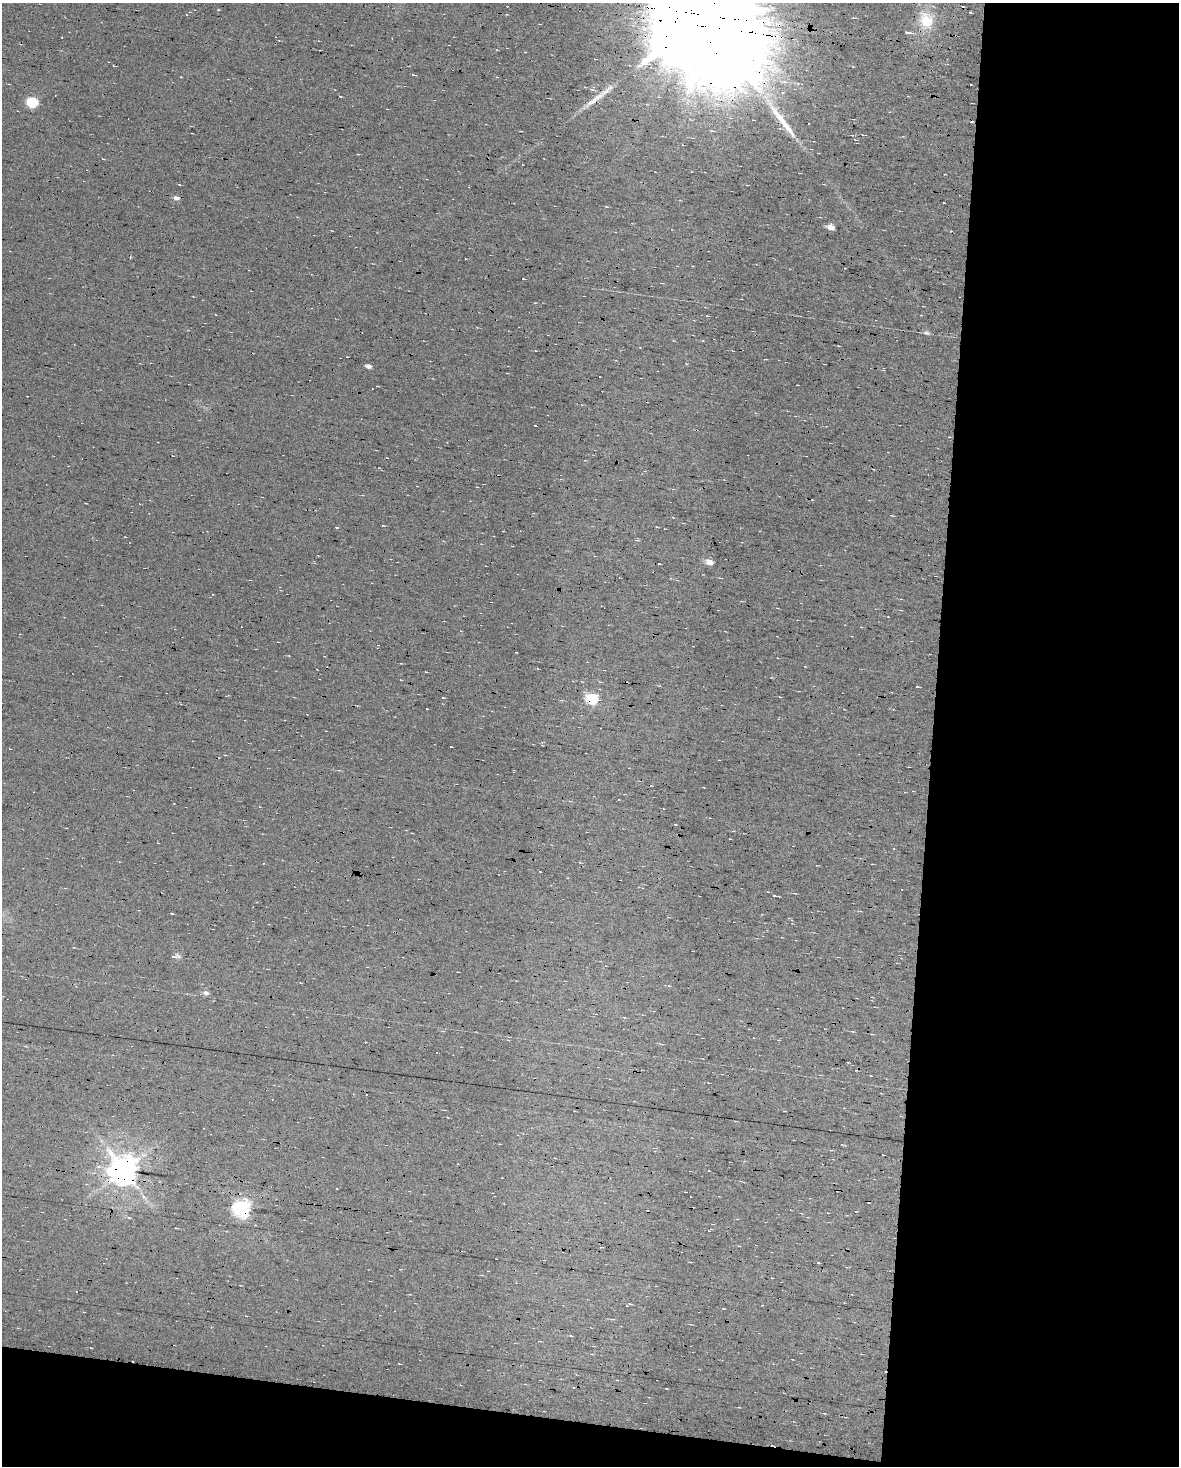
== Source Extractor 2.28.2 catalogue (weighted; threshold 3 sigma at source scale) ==
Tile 6 of 2 x 3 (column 2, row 3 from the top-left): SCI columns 1397-2573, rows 1-1464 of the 2822 x 4392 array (HDU 1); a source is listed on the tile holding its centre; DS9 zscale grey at full resolution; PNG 1181 x 1468 px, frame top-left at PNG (2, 3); no overlay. Shown black and unused: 24% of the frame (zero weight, under 7 of 13 exposures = <1% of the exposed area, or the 3 px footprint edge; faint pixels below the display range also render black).
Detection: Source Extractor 2.28.2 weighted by HDU 2 'WHT'; one run over the whole footprint, this tile lists its part. Background 0.0194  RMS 0.007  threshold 0.0287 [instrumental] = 3 sigma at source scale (4.09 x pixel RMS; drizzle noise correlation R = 1.36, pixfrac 0.8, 0.0396/0.0396 arcsec/px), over >= 5 px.
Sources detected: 83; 35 cosmic-ray / hot-pixel residue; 2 long thin detections or spike segments (spike, bleed or trail) — not listed; the other 46 listed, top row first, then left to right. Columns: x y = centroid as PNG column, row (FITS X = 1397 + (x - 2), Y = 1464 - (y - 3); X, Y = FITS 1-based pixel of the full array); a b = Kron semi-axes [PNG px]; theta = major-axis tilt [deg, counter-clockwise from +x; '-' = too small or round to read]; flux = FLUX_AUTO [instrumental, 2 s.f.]
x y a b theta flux
970 12 4 3 - 0.59
704 17 41 24 -12 55000
926 21 22 19 -64 18
907 32 9 3 -7 2.2
62 37 2 2 - 0.39
413 75 4 2 - 0.92
181 77 3 2 - 0.42
340 96 3 2 - 0.48
32 102 6 5 - 51
103 159 3 2 - 0.65
176 198 6 5 - 2.5
830 227 5 4 - 7
661 283 4 3 - 0.48
187 330 3 3 - 0.55
927 333 9 5 -6 1.6
368 366 5 4 - 2.7
883 369 5 3 - 0.55
377 386 2 2 - 0.49
709 562 6 5 - 6.1
659 564 3 2 - 0.4
516 652 3 2 - 0.48
425 672 3 2 - 0.51
917 687 4 3 - 1.4
592 699 6 5 - 61
427 708 3 3 - 1.3
451 747 3 2 - 0.33
675 824 4 2 - 0.49
540 872 3 2 - 0.38
794 893 4 2 - 0.54
774 896 5 3 - 3.6
171 913 3 2 - 0.62
789 918 3 3 - 0.58
175 956 13 5 2 2.3
206 993 7 6 - 2.7
883 1155 3 2 - 0.46
98 1166 6 5 - 1.5
123 1170 9 8 - 1100
336 1189 3 2 - 0.58
242 1208 7 6 - 250
129 1218 5 3 - 0.72
737 1219 4 3 - 0.54
176 1228 2 2 - 0.45
600 1247 4 4 - 0.73
818 1262 3 3 - 0.73
539 1341 4 2 - 0.54
824 1413 4 3 - 0.54
Overlapping masked pixels (flux is a lower limit): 4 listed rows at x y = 704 17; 592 699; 123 1170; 242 1208
Isophote crosses this tile's border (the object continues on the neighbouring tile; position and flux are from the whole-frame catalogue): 1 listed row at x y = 704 17
Unlisted compact peaks at least as high as the median listed source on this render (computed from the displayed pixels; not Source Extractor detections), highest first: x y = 337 528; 383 525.